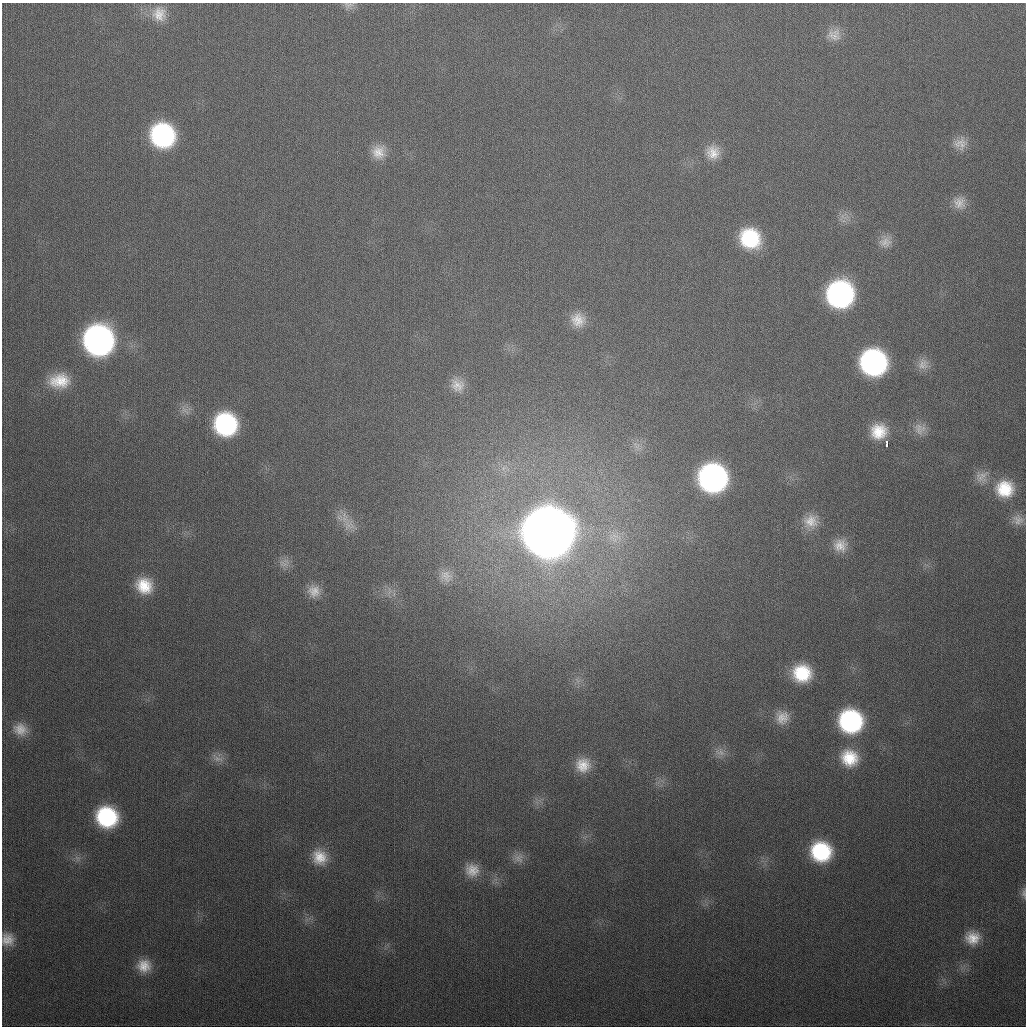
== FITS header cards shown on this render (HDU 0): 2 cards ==
NAXIS1  =                 1024
NAXIS2  =                 1024

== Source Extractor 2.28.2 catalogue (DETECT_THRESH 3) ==
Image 1024 x 1024 px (HDU 0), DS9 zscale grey, 1 PNG px = 1 image px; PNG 1028 x 1028 px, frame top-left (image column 1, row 1024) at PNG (2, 3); no overlay
Background 339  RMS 13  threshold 39.3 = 3 sigma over >= 5 px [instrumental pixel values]
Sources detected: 51; all 51 listed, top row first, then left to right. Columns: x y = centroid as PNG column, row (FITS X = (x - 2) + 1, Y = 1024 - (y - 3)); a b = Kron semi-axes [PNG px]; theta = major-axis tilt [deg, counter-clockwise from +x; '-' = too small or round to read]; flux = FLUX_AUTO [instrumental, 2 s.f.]
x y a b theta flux
348 5 14 8 5 4.6e+03
159 14 20 19 - 1.7e+04
834 35 19 16 -8 1.2e+04
162 135 21 19 -53 1.5e+05
960 144 18 16 -1 1.1e+04
378 152 18 17 - 1.4e+04
713 152 18 17 - 1.4e+04
959 203 17 16 - 1.1e+04
750 238 21 19 -42 6.2e+04
885 242 17 14 6 9.2e+03
840 294 20 19 - 2.4e+05
578 320 18 17 - 1.5e+04
99 340 21 20 - 4.3e+05
873 362 20 19 - 2.3e+05
923 364 16 15 - 9.0e+03
59 381 27 18 6 2.9e+04
457 385 20 16 -52 1.4e+04
225 424 19 18 - 1.2e+05
920 429 18 15 -32 1.1e+04
879 431 19 18 - 2.5e+04
887 444 6 3 86 6.3e+03
981 477 19 16 35 1.1e+04
713 478 20 20 - 3.2e+05
1005 489 22 21 - 3.6e+04
1018 520 16 14 -14 9.4e+03
811 521 20 19 - 1.7e+04
349 525 19 17 -41 1.5e+04
548 532 23 22 - 6.5e+06
840 545 18 17 - 1.5e+04
283 564 15 10 -11 7.3e+03
446 576 18 15 -54 1.1e+04
144 586 20 18 -40 2.7e+04
314 591 17 16 - 1.3e+04
389 591 12 5 90 3.9e+03
802 673 20 18 -10 4.3e+04
782 717 16 16 - 1.3e+04
851 721 20 19 - 1.4e+05
20 729 19 16 -23 1.4e+04
720 752 15 9 -17 6.9e+03
217 758 19 8 -27 7.4e+03
849 758 21 19 -38 3.0e+04
583 765 17 16 - 1.8e+04
107 817 19 17 -32 8.7e+04
821 852 19 18 - 7.2e+04
320 857 18 16 -49 1.9e+04
518 858 15 13 -26 8.0e+03
472 870 18 17 - 1.5e+04
1024 893 13 6 87 3.7e+03
972 938 17 16 - 1.7e+04
7 939 16 15 - 1.3e+04
144 966 17 16 - 1.7e+04
At the frame edge (FLAGS 8, measured only in part): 3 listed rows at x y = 348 5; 1024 893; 7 939